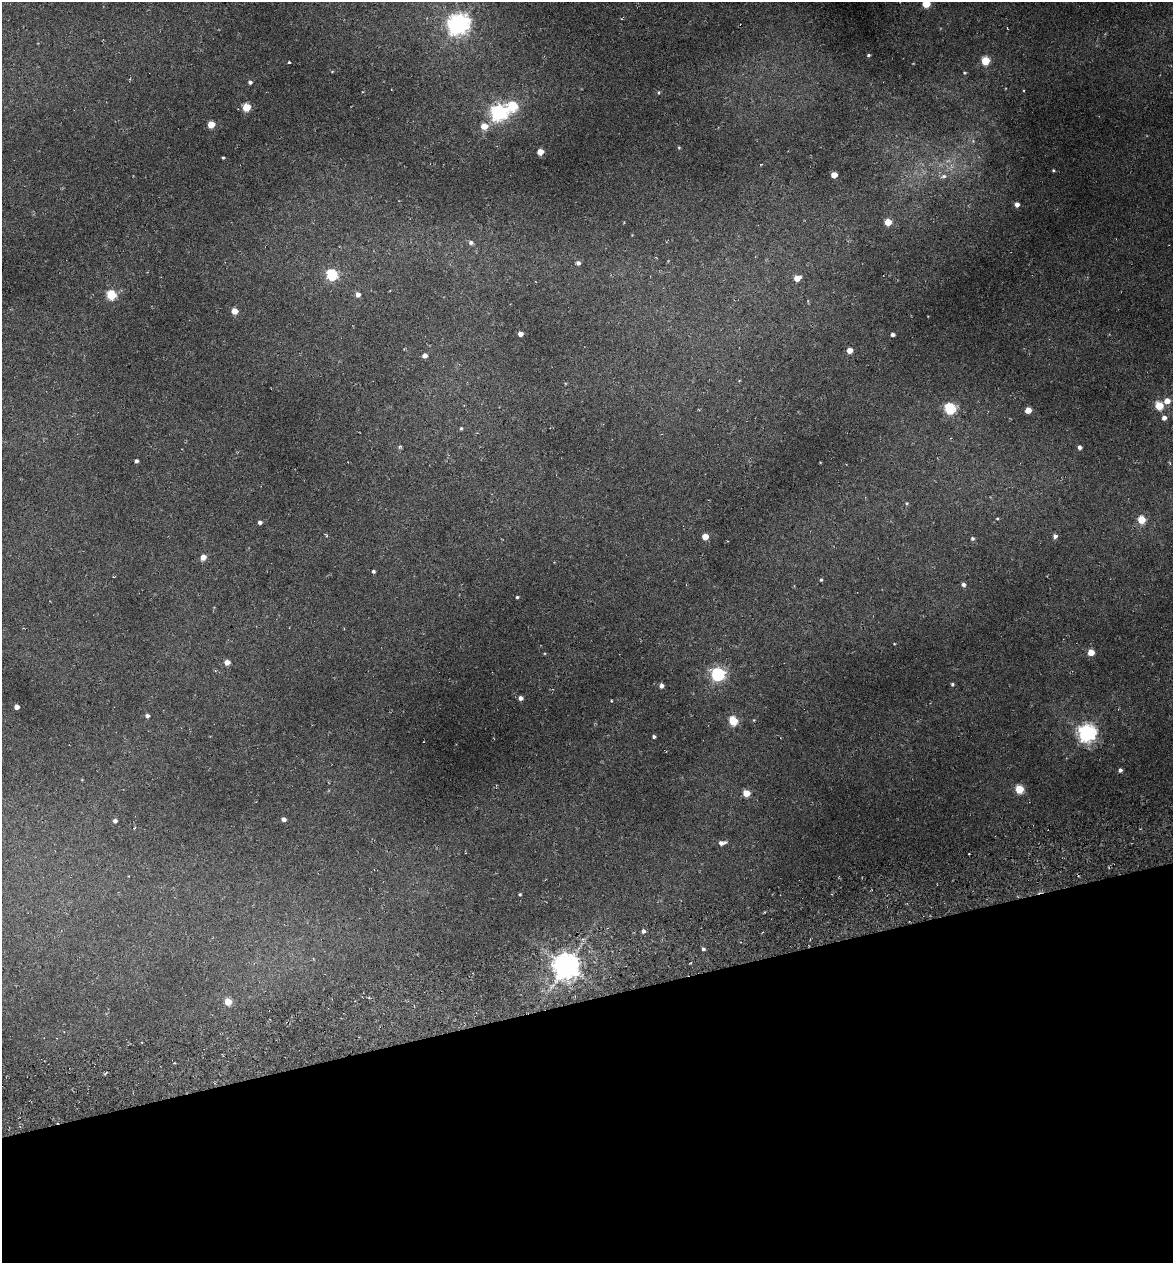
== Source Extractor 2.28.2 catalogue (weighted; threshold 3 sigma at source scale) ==
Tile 14 of 4 x 4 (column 2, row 4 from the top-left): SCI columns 1315-2485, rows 76-1336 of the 4922 x 5194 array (HDU 1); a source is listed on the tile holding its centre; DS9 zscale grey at full resolution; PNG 1175 x 1265 px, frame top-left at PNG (2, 2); no overlay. Shown black and unused: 21% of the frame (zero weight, under 3 of 6 exposures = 5% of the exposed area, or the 3 px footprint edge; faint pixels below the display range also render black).
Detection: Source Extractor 2.28.2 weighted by HDU 2 'WHT'; one run over the whole footprint, this tile lists its part. Background 0.045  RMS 0.0048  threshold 0.0197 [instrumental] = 3 sigma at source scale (4.09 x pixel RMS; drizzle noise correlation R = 1.36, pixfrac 0.8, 0.0396/0.0396 arcsec/px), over >= 5 px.
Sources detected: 75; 1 inside a brighter object's white glare — not listed; the other 74 listed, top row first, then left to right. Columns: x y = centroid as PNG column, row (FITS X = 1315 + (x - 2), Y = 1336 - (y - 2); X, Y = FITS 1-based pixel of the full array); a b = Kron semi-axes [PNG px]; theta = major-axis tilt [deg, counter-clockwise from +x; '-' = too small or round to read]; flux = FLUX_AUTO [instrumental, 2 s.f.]
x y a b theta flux
926 4 5 5 - 13
460 22 7 6 - 190
868 55 4 3 - 0.62
985 61 5 5 - 16
289 62 3 2 - 0.5
965 73 6 4 0 0.52
250 82 4 4 - 1
659 92 5 4 - 0.52
513 106 6 6 - 28
246 107 5 5 - 15
499 112 7 6 - 150
211 125 5 5 - 10
484 126 6 5 - 6.6
679 148 4 4 - 0.43
540 152 5 4 - 6.8
223 157 3 3 - 0.49
1053 170 4 3 - 0.44
834 175 4 4 - 6.6
944 176 8 6 15 1.3
1017 204 4 4 - 2
888 222 5 5 - 8.8
471 242 6 5 - 1.3
578 263 5 5 - 1.3
332 275 6 5 - 41
797 278 6 5 - 4.8
358 294 5 5 - 2.5
111 295 5 5 - 27
234 311 5 4 - 6.3
520 334 4 4 - 2.5
893 335 4 3 - 1.4
849 351 4 4 - 4.1
424 356 4 4 - 2.2
1167 401 5 5 - 4.3
1159 406 5 5 - 14
950 408 6 5 - 41
1028 410 5 4 - 5.5
1164 418 5 5 - 2
461 428 5 4 - 0.56
1080 447 4 4 - 1.3
136 461 4 3 - 1.1
907 503 5 4 - 0.59
997 519 4 3 - 0.42
1141 520 5 5 - 12
260 523 4 4 - 1.4
1055 536 5 5 - 1.5
705 537 5 4 - 5.9
972 538 4 4 - 0.82
203 557 5 4 - 4.1
373 571 4 3 - 0.8
821 580 4 4 - 0.56
963 584 5 4 - 1.3
517 597 3 3 - 0.6
1091 652 5 4 - 7.2
227 662 4 4 - 3.7
718 674 6 6 - 81
952 684 4 4 - 0.66
661 686 5 4 - 1.5
520 698 4 4 - 1.7
17 707 4 4 - 2.6
147 716 5 4 - 1.2
733 721 5 5 - 19
1087 733 7 7 - 210
654 737 3 3 - 0.87
1120 770 4 3 - 1.1
1019 789 5 5 - 15
746 793 5 5 - 8.3
284 819 4 4 - 1.6
115 821 4 4 - 1.2
722 843 8 5 11 2.1
520 894 3 3 - 0.53
643 931 5 4 - 1.3
703 949 4 4 - 0.94
566 966 8 8 - 580
228 1002 5 5 - 8
Isophote crosses this tile's border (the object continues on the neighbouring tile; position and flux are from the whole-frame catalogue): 1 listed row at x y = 926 4